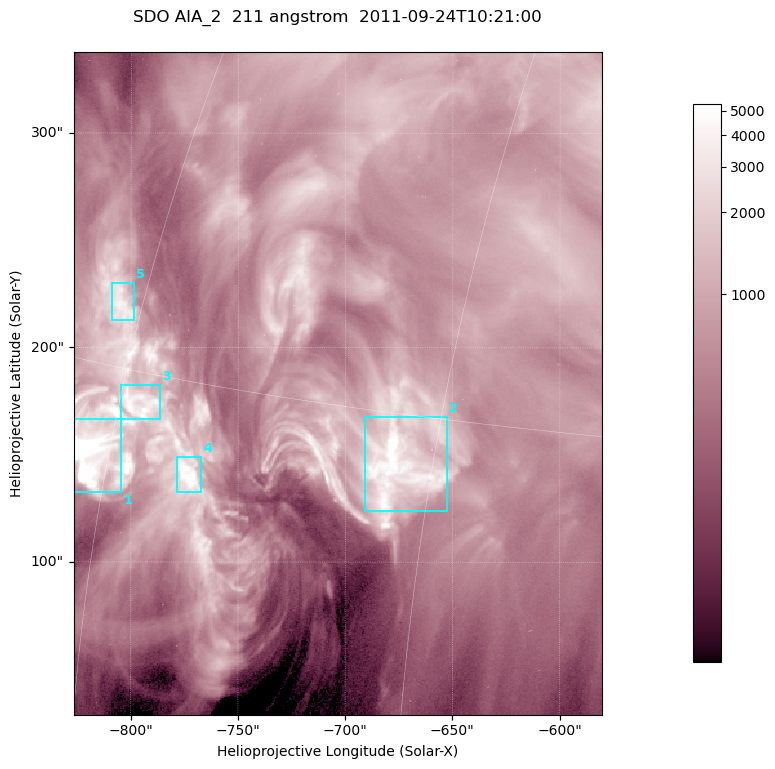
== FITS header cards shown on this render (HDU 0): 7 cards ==
TELESCOP= 'SDO     '           /
INSTRUME= 'AIA_2   '           /
WAVELNTH=                  211 /
WAVEUNIT= 'angstrom'           /
DATE-OBS= '2011-09-24T10:21:00.62' /
CTYPE1  = 'HPLN-TAN'           /
CTYPE2  = 'HPLT-TAN'           /

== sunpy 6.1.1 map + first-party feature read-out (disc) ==
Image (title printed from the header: SDO AIA_2  211 angstrom  2011-09-24T10:21:00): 410 x 514 px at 0.601 arcsec/px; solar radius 956 arcsec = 1592 px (partial field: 2.6% of the solar disc is inside the frame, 100% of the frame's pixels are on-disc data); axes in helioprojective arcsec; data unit not stated in the header (colour bar unlabelled)
Pointing: header CRPIX1/2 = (2038.91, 2046.17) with CRVAL1/2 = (0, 0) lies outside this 410 x 514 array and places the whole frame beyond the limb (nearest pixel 1.41 R_sun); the SolarSoft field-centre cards XCEN/YCEN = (-703.5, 183.3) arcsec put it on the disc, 1320 arcsec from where CRPIX/CRVAL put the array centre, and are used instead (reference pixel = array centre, CRVAL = XCEN/YCEN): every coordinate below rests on XCEN/YCEN
Orientation: roll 0.0565 deg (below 1 deg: not rotated)
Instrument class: DISC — disc imager (sunpy class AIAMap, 211 A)
Bright regions (active regions / flare kernels): reference = the on-disc median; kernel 3 px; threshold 5 sigma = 2193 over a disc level ~696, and >= 1.15x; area >= 210 px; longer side >= 5 px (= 3 arcsec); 5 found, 5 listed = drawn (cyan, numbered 1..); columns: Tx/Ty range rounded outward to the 2 arcsec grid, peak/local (2 s.f.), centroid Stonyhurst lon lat
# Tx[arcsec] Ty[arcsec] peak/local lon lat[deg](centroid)
1 -828..-804 132..168 24 -61 +12
2 -692..-652 124..168 9.8 -46 +13
3 -806..-786 166..184 7.8 -59 +14
4 -780..-766 132..150 8.5 -56 +12
5 -810..-798 212..230 6.1 -61 +17